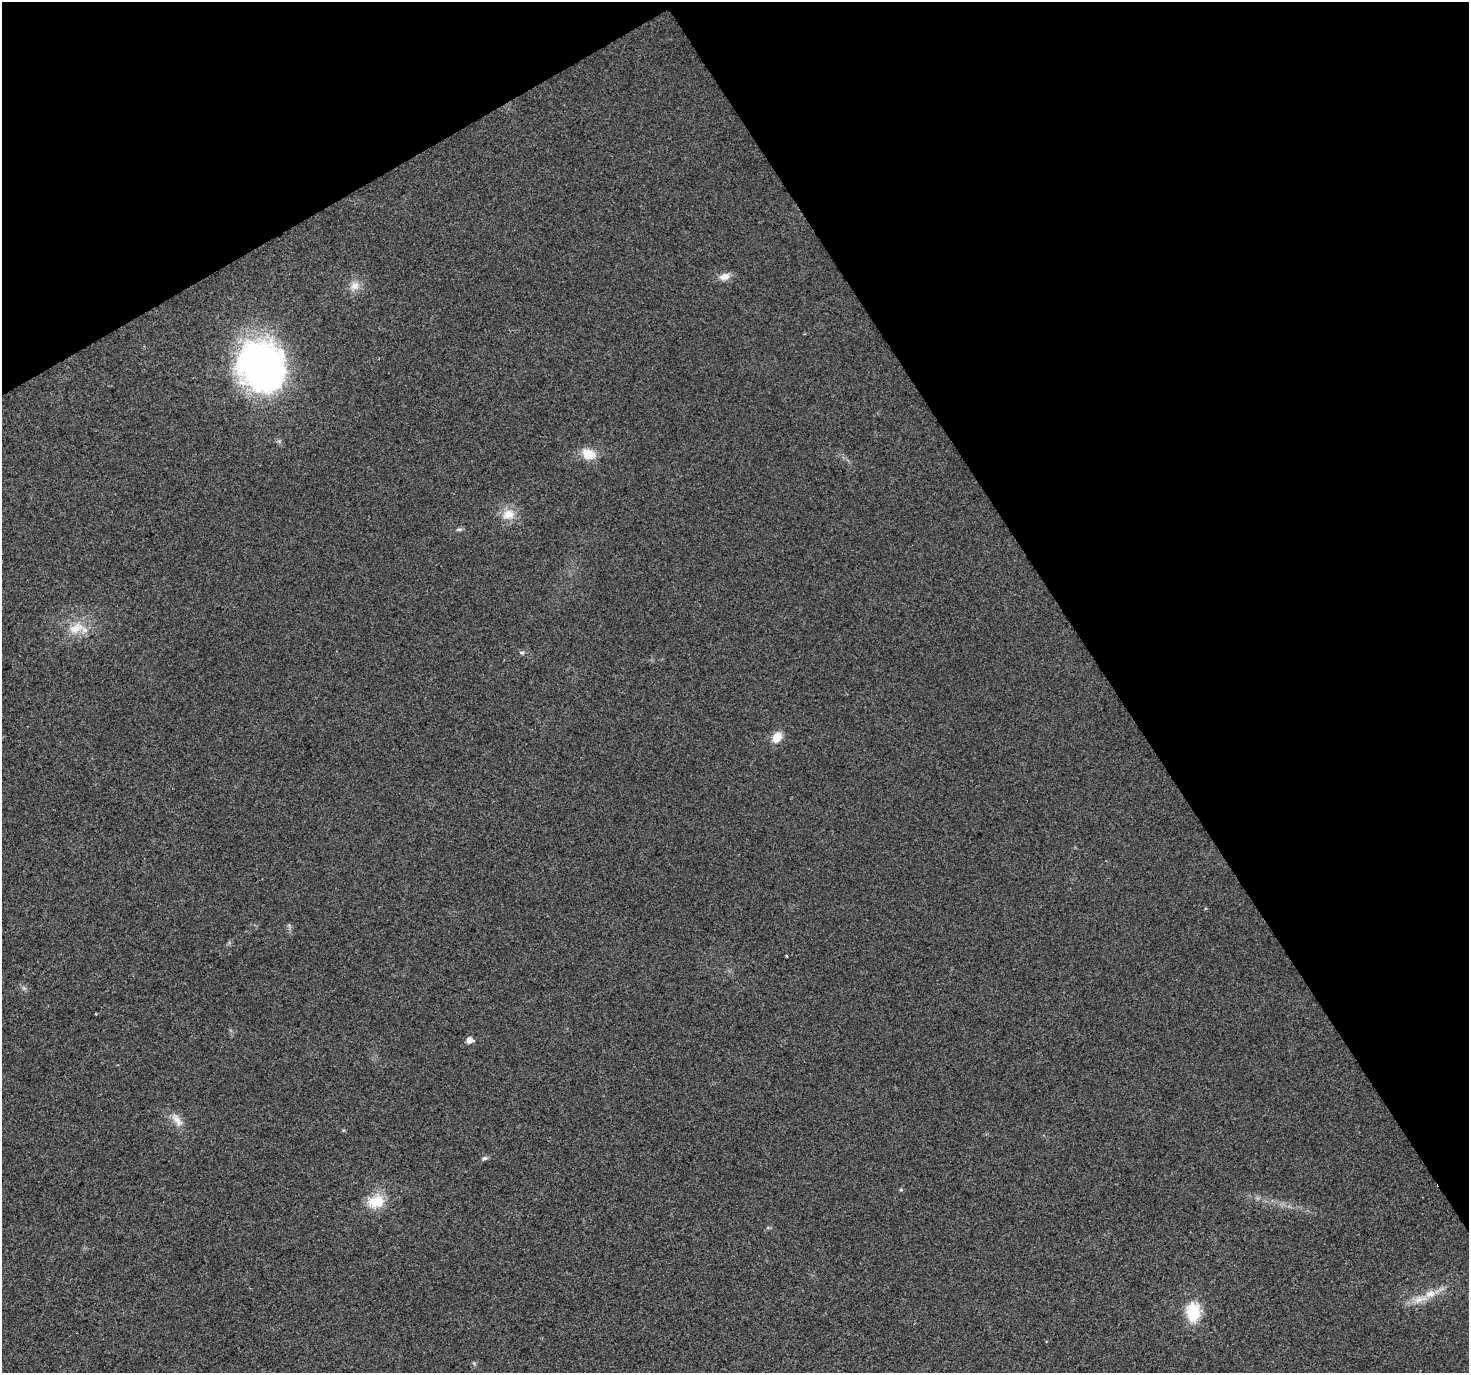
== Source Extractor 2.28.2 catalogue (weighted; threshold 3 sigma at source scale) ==
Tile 3 of 4 x 4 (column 3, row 1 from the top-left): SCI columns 2935-4401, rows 4288-5658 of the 5867 x 5772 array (HDU 1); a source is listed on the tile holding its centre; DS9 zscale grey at full resolution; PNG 1471 x 1375 px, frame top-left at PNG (2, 2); no overlay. Shown black and unused: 31% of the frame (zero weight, under 2 of 3 exposures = <1% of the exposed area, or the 3 px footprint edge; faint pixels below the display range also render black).
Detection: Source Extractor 2.28.2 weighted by HDU 2 'WHT'; one run over the whole footprint, this tile lists its part. Background 0.0273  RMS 0.0062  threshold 0.0278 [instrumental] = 3 sigma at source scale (4.5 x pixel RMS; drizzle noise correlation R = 1.50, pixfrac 1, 0.0396/0.0396 arcsec/px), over >= 5 px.
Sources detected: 20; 1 inside a brighter listed object's ellipse — not listed separately; the other 19 listed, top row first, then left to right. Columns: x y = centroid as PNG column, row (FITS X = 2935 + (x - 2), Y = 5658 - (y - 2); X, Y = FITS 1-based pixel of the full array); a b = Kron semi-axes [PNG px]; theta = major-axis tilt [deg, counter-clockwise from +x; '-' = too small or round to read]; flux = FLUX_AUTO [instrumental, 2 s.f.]
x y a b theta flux
724 276 14 9 15 4.9
355 286 13 12 - 5.6
262 367 50 42 -63 250
588 454 15 12 -20 11
508 514 18 14 17 9.3
459 529 9 4 6 1.3
76 628 24 13 22 13
522 653 7 5 -14 1.2
777 737 11 8 51 8.5
787 956 3 2 - 0.84
96 1014 3 3 - 0.49
469 1040 5 5 - 4.6
177 1120 22 9 -50 6.1
485 1158 7 5 14 1.4
901 1190 5 4 - 0.77
376 1201 25 17 22 15
1430 1294 15 11 13 7.3
1193 1312 17 12 -90 24
474 1363 6 4 -19 0.77